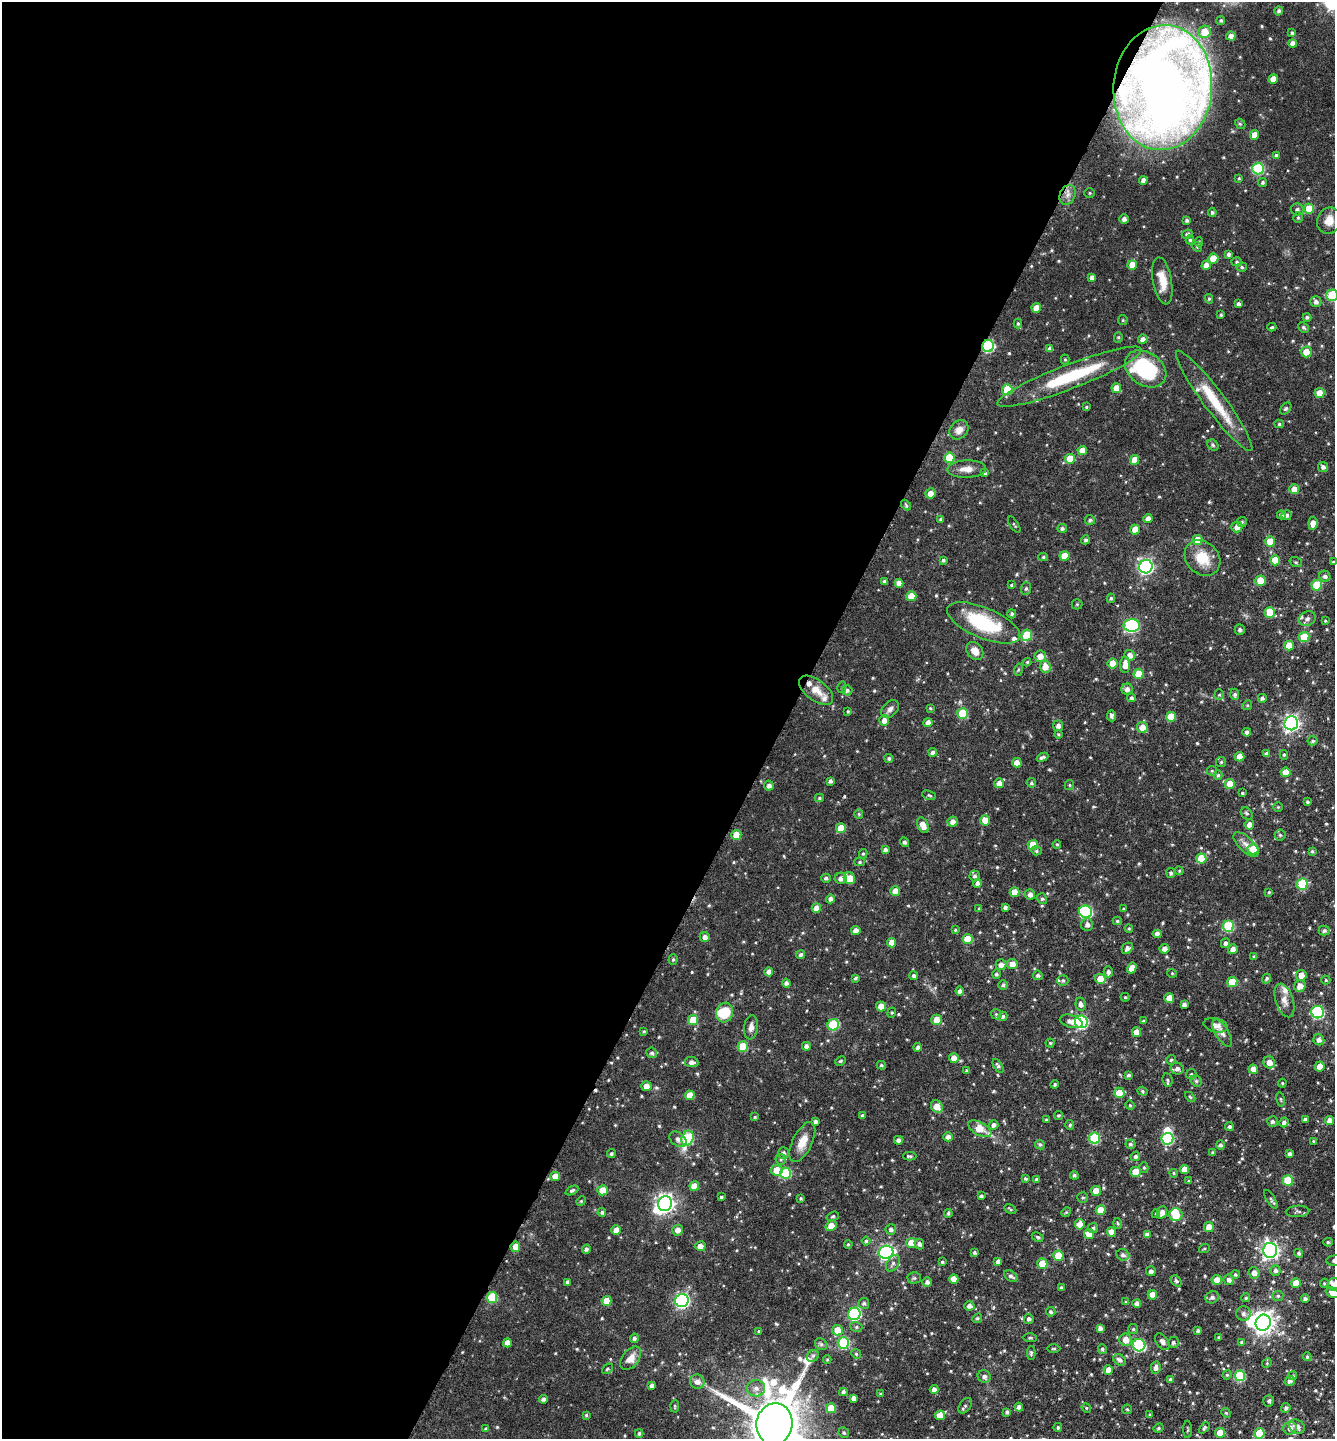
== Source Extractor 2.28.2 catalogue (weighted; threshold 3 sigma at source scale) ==
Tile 5 of 4 x 4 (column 1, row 2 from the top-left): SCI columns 148-1480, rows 2879-4315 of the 5770 x 5760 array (HDU 1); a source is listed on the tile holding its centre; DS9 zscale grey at full resolution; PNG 1337 x 1441 px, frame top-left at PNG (2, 2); each listed source drawn as its Kron ellipse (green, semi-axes under 4 px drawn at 4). Shown black and unused: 59% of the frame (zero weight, under 3 of 6 exposures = <1% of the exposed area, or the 3 px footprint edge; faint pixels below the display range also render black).
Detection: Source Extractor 2.28.2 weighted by HDU 2 'WHT'; one run over the whole footprint, this tile lists its part. Background 0.072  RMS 0.0039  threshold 0.0159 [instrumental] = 3 sigma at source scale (4.09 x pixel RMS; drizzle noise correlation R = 1.36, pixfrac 0.8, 0.05/0.05 arcsec/px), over >= 5 px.
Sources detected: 644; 6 inside a brighter object's white glare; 1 cosmic-ray / hot-pixel residue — neither listed nor drawn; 14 inside a brighter listed object's ellipse — not listed separately; of the other 623, all 500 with FLUX_AUTO >= 0.411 (the completeness limit of this list) listed and drawn (123 fainter detections not listed), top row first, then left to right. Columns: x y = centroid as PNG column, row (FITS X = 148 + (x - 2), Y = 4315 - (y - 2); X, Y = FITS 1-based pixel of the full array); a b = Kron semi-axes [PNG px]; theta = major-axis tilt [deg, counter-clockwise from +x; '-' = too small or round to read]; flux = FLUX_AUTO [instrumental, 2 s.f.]
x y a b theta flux
1279 11 5 4 - 0.87
1221 20 4 4 - 0.64
1205 32 6 6 - 7.4
1292 33 4 4 - 0.69
1231 36 5 4 - 2.1
1293 43 4 4 - 2.3
1273 79 5 4 - 4.1
1163 88 63 49 86 400
1240 124 5 4 - 0.56
1254 135 5 4 - 4
1276 155 4 3 - 0.68
1258 169 6 5 - 28
1239 178 4 3 - 0.43
1143 180 4 4 - 1.9
1263 182 4 4 - 0.69
1090 193 5 4 - 0.51
1067 195 10 7 65 2.5
1309 209 5 5 - 8
1297 210 6 6 - 1
1212 212 4 4 - 0.69
1298 218 5 4 - 0.59
1124 219 4 4 - 1.5
1187 220 4 3 - 0.81
1329 221 13 11 67 4.4
1187 234 5 3 - 0.6
1190 240 4 4 - 0.6
1199 242 4 4 - 0.45
1197 247 5 4 - 0.45
1228 254 4 3 - 0.79
1213 258 5 5 - 6.9
1237 262 5 4 - 0.62
1132 265 5 5 - 4.7
1206 265 5 4 - 2.8
1242 267 5 4 - 0.58
1092 277 4 4 - 1.4
1162 281 24 9 -80 6
1332 295 6 5 - 19
1209 299 5 4 - 0.57
1316 302 5 5 - 1.3
1239 304 4 3 - 1.1
1036 308 5 4 - 3.5
1221 315 3 3 - 0.53
1307 317 4 4 - 0.75
1123 320 5 4 - 0.46
1018 324 5 4 - 0.62
1272 327 4 3 - 0.48
1303 327 6 4 -44 0.74
1118 337 5 4 - 0.5
1143 339 5 4 - 1.7
988 346 6 5 - 35
1050 349 4 4 - 1.8
1306 352 5 5 - 5
1065 360 5 4 - 0.45
1146 369 22 16 -34 29
1069 377 77 12 21 25
1116 388 5 5 - 3.8
1007 390 5 5 - 11
1319 393 5 5 - 4.1
1214 401 62 10 -53 16
1086 407 4 3 - 0.43
1286 409 7 4 49 0.64
1279 424 4 4 - 0.57
959 430 10 8 43 2.8
1213 445 6 5 - 0.57
1082 451 5 4 - 3.4
949 458 5 5 - 10
1070 459 5 5 - 6.7
1135 460 5 4 - 4.4
1323 467 5 5 - 1.3
967 469 19 8 1 3.5
985 473 4 3 - 0.61
1294 489 5 5 - 3.5
930 493 5 5 - 3.1
906 505 6 3 -47 0.45
1281 515 4 4 - 0.95
1287 515 5 5 - 1.1
1148 518 4 4 - 1.8
941 519 4 3 - 0.68
1090 520 5 5 - 0.77
1242 522 5 5 - 0.54
1313 523 6 4 84 2.7
1014 525 9 3 -57 0.45
1237 527 5 5 - 2.1
1062 528 5 4 - 0.9
1135 530 5 4 - 3.8
1085 540 4 4 - 0.81
1197 540 5 5 - 4.9
1270 541 5 5 - 6.3
1064 556 5 5 - 4.9
1043 557 5 4 - 0.53
1202 558 19 16 -45 8.5
943 560 4 4 - 0.63
1275 560 5 5 - 6.8
1296 562 6 4 -20 0.55
1333 562 4 3 - 0.48
1146 567 7 6 - 84
1325 576 6 5 - 1.1
885 581 4 3 - 1.2
1260 581 5 5 - 7.3
899 583 4 4 - 2.3
1011 585 4 4 - 0.41
1317 585 5 5 - 14
1026 589 6 5 - 0.82
911 596 5 5 - 5.8
1111 598 4 3 - 0.6
1077 604 5 5 - 0.44
1270 612 5 5 - 6.9
1012 614 4 4 - 0.71
1307 619 9 7 27 1.2
1325 621 4 3 - 0.41
984 623 39 15 -23 27
1132 626 8 6 0 45
1240 629 5 5 - 0.87
1027 635 6 5 - 11
1304 637 5 5 - 10
1289 645 5 4 - 5.1
975 651 10 7 -52 3.5
1130 655 5 5 - 2.4
1040 656 6 6 - 3.3
1027 662 4 4 - 0.45
1113 663 5 5 - 5.1
1125 665 8 5 89 3.3
1045 667 6 5 - 4
1018 670 6 4 72 0.48
1138 674 5 5 - 7.7
842 687 6 4 76 0.43
1127 689 5 5 - 1.6
816 690 20 10 -37 4.6
847 690 5 5 - 0.89
1235 694 6 4 -88 0.96
1219 695 5 4 - 0.57
1131 698 4 4 - 0.79
1262 698 4 4 - 1
1247 705 5 4 - 0.52
930 708 4 4 - 0.42
890 709 10 7 45 1.5
848 711 3 2 - 0.46
963 713 5 5 - 15
1111 716 5 4 - 0.99
1171 717 5 5 - 9
884 720 5 5 - 2.2
928 722 5 4 - 2.1
1291 723 7 7 - 120
1058 726 5 5 - 1.5
1142 727 6 5 - 3.8
1247 732 4 4 - 0.93
1058 734 4 4 - 0.51
1313 741 5 5 - 0.67
933 752 4 4 - 1.1
1267 754 4 4 - 1.2
1284 755 5 4 - 0.54
1042 757 6 3 23 1
1240 757 5 4 - 4.3
889 758 4 4 - 0.7
1221 762 5 5 - 0.56
1017 763 5 4 - 3.5
1212 771 5 4 - 0.47
1285 772 5 5 - 4.7
1218 775 5 4 - 0.6
830 781 4 3 - 0.95
999 783 5 5 - 2.2
1031 783 5 5 - 0.62
1230 784 5 5 - 5.9
1069 785 5 4 - 0.49
769 786 5 4 - 1.4
1242 793 4 3 - 0.48
929 795 7 4 -16 0.53
819 798 5 3 - 0.54
1307 802 3 3 - 0.7
1278 807 5 4 - 0.44
1247 813 7 5 -49 0.71
859 814 5 4 - 0.45
985 820 5 5 - 4.1
953 822 5 5 - 2.6
1249 824 5 5 - 1.9
923 825 8 5 -66 3.4
841 828 5 5 - 6.4
736 835 5 5 - 5.5
1280 835 5 5 - 0.68
904 842 5 4 - 0.88
1057 844 4 3 - 0.43
1246 844 16 7 -44 2.7
1033 845 5 5 - 7.7
1253 849 5 5 - 6.6
885 850 4 4 - 1.3
1036 851 5 4 - 0.53
1312 851 4 3 - 0.54
863 854 4 4 - 0.54
1201 859 5 5 - 9
860 862 5 4 - 0.56
1179 871 4 4 - 0.47
1171 873 5 4 - 0.85
974 876 5 5 - 0.96
826 878 5 4 - 0.83
841 878 6 5 - 1.8
849 878 6 5 - 6.1
977 883 4 4 - 1.3
1302 884 6 5 - 20
895 891 5 5 - 4
1014 892 5 5 - 4.6
1269 892 3 3 - 0.42
1030 894 5 5 - 1.6
830 899 4 4 - 1.4
1042 899 5 5 - 0.69
1005 907 4 3 - 0.89
816 908 5 4 - 3.5
979 909 4 3 - 0.76
1123 909 3 3 - 0.42
1086 912 6 6 - 41
1117 921 4 4 - 0.55
1087 925 6 6 - 1.5
1228 926 6 5 - 23
1129 928 4 3 - 0.5
955 930 4 4 - 0.42
856 931 4 4 - 2.8
1324 931 5 5 - 0.94
1157 934 4 4 - 1.8
705 937 5 5 - 1.8
968 939 5 5 - 9.2
891 943 4 4 - 3.5
1225 943 5 4 - 1.1
1127 948 6 5 - 1.4
1164 949 5 4 - 1.9
1233 949 5 4 - 2.4
801 955 4 4 - 0.89
1254 957 4 3 - 0.84
673 959 5 4 - 0.54
1001 964 5 5 - 1.9
1012 964 5 5 - 3.4
1132 968 6 4 58 3.1
769 972 4 4 - 2.4
1108 972 5 4 - 1.2
1172 973 5 4 - 0.44
996 974 4 4 - 0.74
1038 975 5 4 - 0.94
1301 975 5 5 - 3.4
914 976 4 4 - 0.99
855 978 4 4 - 0.64
1267 978 5 4 - 0.78
1100 979 5 5 - 5
1063 980 5 5 - 0.8
1326 980 4 4 - 0.48
1232 982 5 5 - 8.6
786 983 4 4 - 1.3
1003 985 5 5 - 0.63
1300 986 6 5 - 3
960 991 4 4 - 1.4
1125 997 4 4 - 0.44
1169 998 5 4 - 4.3
1284 1001 17 9 -72 2.9
1081 1004 7 5 -78 1.4
1184 1005 4 4 - 1.3
881 1006 5 5 - 3.7
725 1012 10 8 72 9.5
1318 1012 6 6 - 40
892 1013 5 4 - 0.43
996 1014 5 4 - 0.5
1003 1016 4 4 - 0.78
693 1020 5 5 - 9.3
937 1020 5 5 - 4.4
1071 1021 11 6 -16 2.1
1143 1021 4 3 - 0.62
1081 1022 6 6 - 46
833 1025 6 5 - 22
1216 1025 12 7 -14 2.3
751 1027 12 7 82 2.1
644 1031 3 3 - 0.44
1136 1032 5 4 - 3.2
1222 1033 15 6 -59 1.9
1319 1040 6 5 - 1.7
1050 1043 4 4 - 0.45
743 1046 5 5 - 10
806 1046 4 4 - 1.5
918 1047 4 4 - 1
652 1053 5 5 - 0.95
954 1058 5 5 - 3.5
1171 1060 5 4 - 0.53
840 1061 6 4 26 0.49
691 1062 7 5 -6 1.5
1269 1062 6 5 - 3.5
881 1065 4 3 - 0.61
998 1066 8 4 -57 0.78
1320 1066 5 5 - 2.7
1177 1069 7 6 - 1.5
1253 1069 5 4 - 2.6
966 1070 4 3 - 0.42
1191 1074 5 5 - 0.58
1128 1075 4 3 - 0.72
1167 1080 7 5 -79 0.68
1196 1081 6 5 - 0.6
1282 1083 4 4 - 0.45
1055 1084 4 4 - 0.53
646 1086 5 5 - 2.7
1142 1091 5 4 - 0.56
1119 1093 5 5 - 5.4
690 1095 5 4 - 4.8
1190 1097 6 3 -44 0.44
1281 1099 7 3 -81 0.48
1130 1105 5 4 - 0.45
937 1107 7 5 -46 4.5
1058 1115 5 4 - 0.54
862 1116 4 3 - 0.69
755 1117 4 3 - 0.52
1305 1119 4 4 - 1.3
1047 1120 3 3 - 0.62
1329 1120 4 4 - 2.5
1272 1121 5 5 - 0.98
815 1122 4 4 - 1.3
1284 1122 5 4 - 1.3
994 1125 5 4 - 1.3
1070 1125 5 4 - 0.69
1229 1127 4 4 - 0.9
980 1129 13 6 -28 6.9
948 1137 5 4 - 1.8
687 1138 8 5 68 26
1094 1138 5 5 - 21
678 1139 9 6 -37 1.5
1167 1139 6 6 - 29
898 1140 4 4 - 1.3
1314 1141 4 3 - 0.46
802 1142 22 9 64 5.1
1040 1144 5 4 - 0.71
1130 1144 5 5 - 0.79
1220 1145 5 4 - 0.85
784 1153 6 5 - 1.2
1213 1153 3 3 - 0.76
611 1154 4 4 - 0.7
1290 1154 4 3 - 1.1
910 1156 7 4 -1 0.61
1135 1156 5 4 - 0.84
781 1159 5 5 - 0.62
1144 1168 5 4 - 0.56
1184 1169 4 4 - 3.5
777 1170 6 5 - 6.1
1136 1172 5 5 - 5.5
785 1173 5 5 - 20
1174 1173 4 3 - 0.48
1074 1175 4 4 - 0.75
555 1176 5 4 - 3.8
1025 1178 3 3 - 0.61
1037 1179 4 4 - 0.99
1288 1180 5 5 - 13
1189 1181 4 3 - 0.44
694 1186 5 4 - 4
572 1190 7 4 26 0.76
603 1190 5 5 - 4.9
1096 1191 5 5 - 3.7
981 1196 4 3 - 0.77
721 1197 3 3 - 0.58
1083 1197 5 5 - 0.58
801 1198 3 3 - 0.53
1271 1199 11 3 -58 0.66
581 1201 5 4 - 0.41
665 1204 7 7 - 170
1010 1209 6 3 -27 0.48
1101 1210 5 5 - 6.1
1298 1211 12 6 2 0.98
602 1212 4 4 - 0.74
1066 1212 5 4 - 0.41
1162 1212 6 5 - 2.1
948 1213 4 3 - 0.6
1156 1213 4 4 - 0.42
1176 1215 6 6 - 8.7
833 1216 6 4 19 0.56
1118 1223 5 3 - 0.43
1080 1224 5 5 - 2.8
831 1226 6 5 - 4.3
1209 1227 5 5 - 4.4
1093 1228 5 5 - 0.63
891 1229 5 5 - 1.1
616 1230 5 5 - 3.6
678 1230 5 5 - 2.6
1111 1232 5 4 - 2.8
1089 1234 5 5 - 5
1147 1234 4 4 - 1.5
1038 1237 6 4 -27 0.53
866 1241 4 4 - 0.58
1328 1242 4 4 - 0.62
911 1243 5 5 - 5.2
848 1244 4 3 - 0.5
919 1244 5 4 - 1.2
700 1246 5 5 - 2.4
515 1247 5 5 - 3.4
586 1249 4 4 - 1
1204 1249 5 3 - 0.43
1270 1250 7 7 - 130
886 1252 7 6 - 85
974 1253 3 3 - 0.62
1299 1253 4 4 - 0.8
1123 1255 6 5 - 1.2
1058 1256 5 5 - 7.9
1334 1260 8 5 6 0.95
998 1261 4 4 - 1.3
942 1262 3 3 - 0.44
893 1263 9 5 58 1.2
1042 1264 5 5 - 5.8
1275 1270 5 5 - 1.1
1151 1271 5 5 - 1.3
1254 1273 5 5 - 2.3
1235 1274 4 4 - 0.65
1011 1276 7 5 -36 1.1
914 1278 7 5 1 0.68
954 1279 5 4 - 3.7
1217 1280 5 5 - 4
1229 1280 5 5 - 1.3
1176 1281 6 4 -47 0.79
568 1282 4 4 - 1.2
927 1282 4 4 - 1.3
1296 1283 5 5 - 5.8
1324 1283 4 4 - 0.48
1334 1284 6 6 - 1.8
1061 1288 4 3 - 0.6
1332 1293 7 5 -26 2.5
1152 1295 4 4 - 4.1
1278 1296 5 5 - 0.59
492 1297 5 5 - 16
1212 1297 7 6 - 1.2
1246 1298 4 4 - 0.55
1305 1299 4 4 - 0.89
682 1300 6 6 - 85
606 1301 5 5 - 5.1
1126 1302 4 4 - 0.42
864 1303 5 5 - 0.86
1137 1304 4 4 - 2.1
969 1306 5 4 - 1.5
1051 1312 5 4 - 0.74
854 1314 6 6 - 41
1243 1314 7 7 - 1.5
977 1318 5 4 - 0.5
1029 1319 5 5 - 1.1
1263 1323 8 7 - 240
856 1327 6 5 - 0.7
1100 1328 4 4 - 1.4
1133 1329 5 5 - 0.59
837 1330 5 5 - 5.1
759 1331 3 3 - 0.59
1198 1331 4 3 - 0.9
1219 1337 3 3 - 0.48
634 1338 5 4 - 0.93
1030 1338 7 4 -2 0.56
1126 1340 6 6 - 3.6
1162 1342 9 6 -54 1.5
1173 1342 6 5 - 0.81
1241 1342 4 3 - 0.43
507 1343 4 4 - 3.4
843 1343 6 5 - 24
821 1344 6 5 - 0.76
1139 1345 6 6 - 39
1054 1349 6 3 1 0.51
1102 1349 5 4 - 0.64
1031 1353 7 4 89 0.67
856 1354 5 4 - 0.54
813 1356 6 5 - 0.77
1307 1357 4 3 - 0.45
631 1358 13 8 51 3.8
827 1360 4 4 - 0.43
1120 1360 7 5 -33 1.3
1267 1363 5 4 - 0.42
1156 1368 6 4 82 1.5
607 1369 6 4 40 0.58
1108 1370 5 4 - 3
1227 1375 5 4 - 0.48
984 1376 6 6 - 1.4
1240 1376 5 5 - 15
1293 1376 4 4 - 0.5
1170 1379 4 4 - 0.82
1290 1381 5 5 - 1.4
697 1382 7 7 - 2.4
652 1385 4 4 - 1.1
756 1388 9 8 - 2.3
934 1390 4 4 - 2
843 1392 4 4 - 0.95
881 1394 4 3 - 0.64
854 1398 4 4 - 1.7
543 1399 4 4 - 1.1
1269 1401 5 5 - 0.87
675 1406 6 4 86 0.49
965 1406 9 5 55 0.73
1019 1407 4 4 - 1.6
831 1408 5 5 - 7.3
1086 1408 5 4 - 0.46
1286 1408 5 4 - 0.96
1127 1409 5 4 - 0.5
1007 1412 4 3 - 0.83
1226 1413 5 4 - 0.46
586 1415 3 3 - 0.45
940 1415 5 5 - 4.2
1150 1415 4 3 - 0.45
774 1424 21 18 80 2800
1058 1427 4 3 - 0.5
1297 1427 8 6 -31 2.3
1158 1428 5 4 - 0.6
1204 1428 6 4 47 0.7
1290 1428 7 6 - 2.4
486 1429 4 4 - 0.69
1188 1429 9 3 -88 0.46
639 1433 4 3 - 0.63
844 1433 5 5 - 0.67
1220 1433 5 5 - 5.2
1259 1433 5 5 - 8.7
Overlapping masked pixels (flux is a lower limit): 3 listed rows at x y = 1163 88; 988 346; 515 1247
Isophote crosses this tile's border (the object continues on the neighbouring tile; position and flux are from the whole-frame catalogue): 6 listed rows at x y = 1332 295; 1333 562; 1334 1260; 1334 1284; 1332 1293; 774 1424